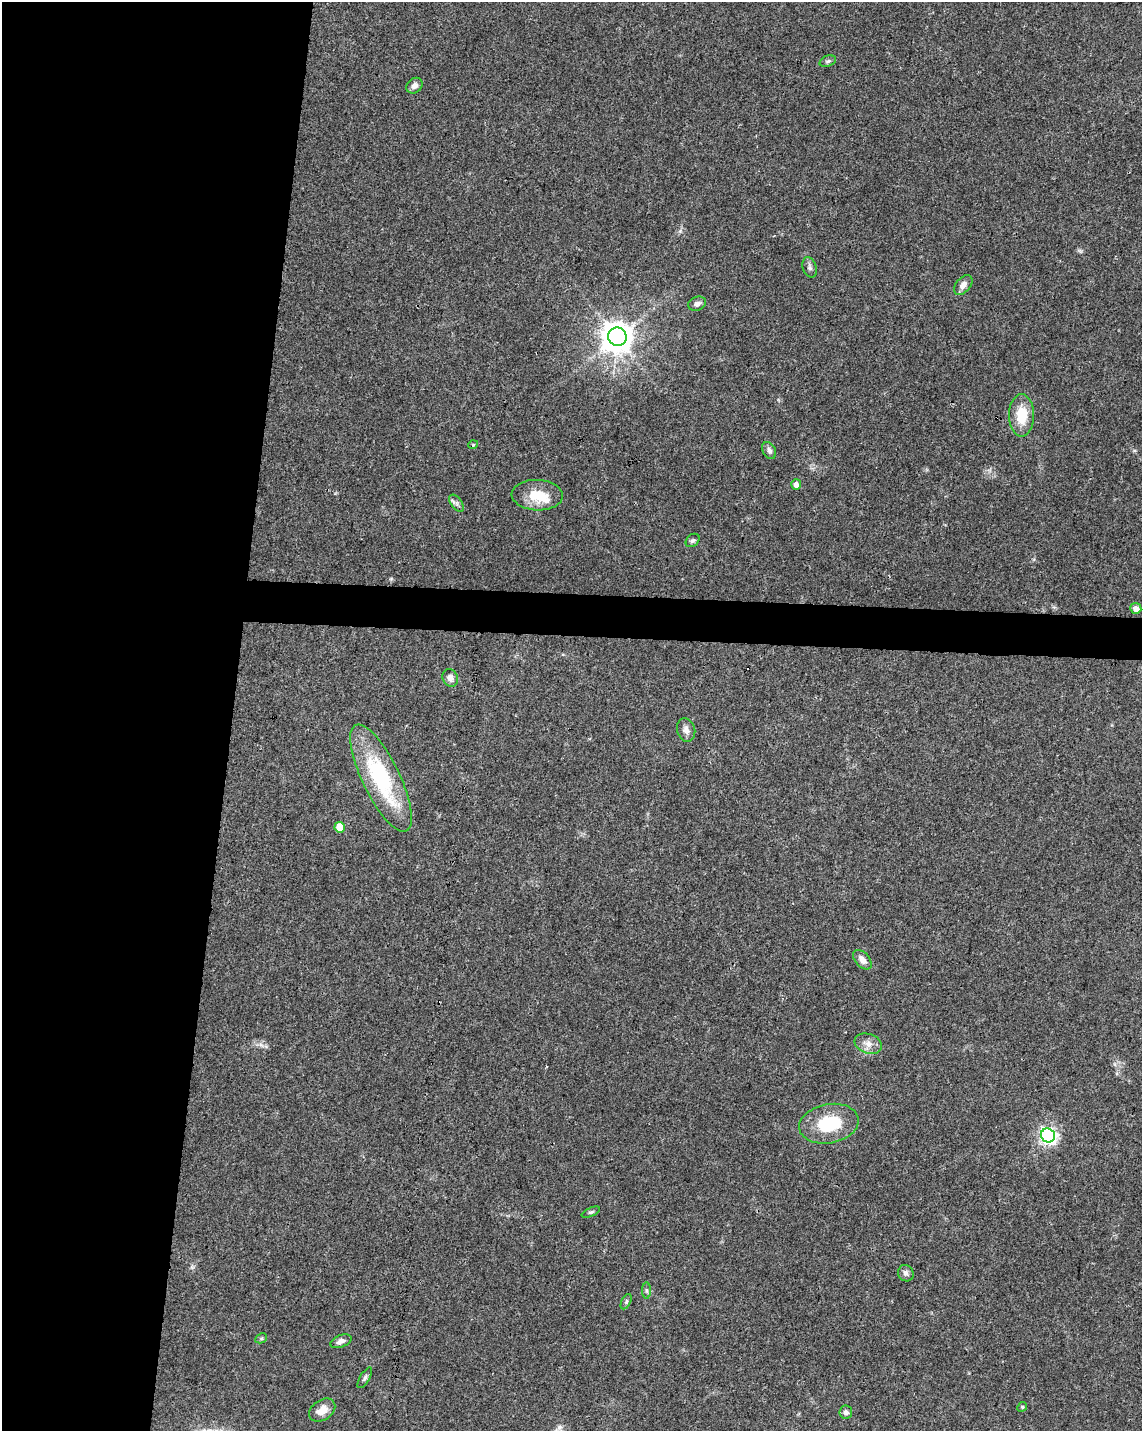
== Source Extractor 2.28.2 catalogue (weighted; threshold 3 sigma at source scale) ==
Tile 5 of 4 x 3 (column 1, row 2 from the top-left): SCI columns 1-1140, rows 1658-3086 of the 4568 x 4800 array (HDU 1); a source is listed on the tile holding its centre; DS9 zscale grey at full resolution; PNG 1144 x 1433 px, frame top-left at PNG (2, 2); each listed source drawn as its Kron ellipse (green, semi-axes under 4 px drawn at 4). Shown black and unused: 23% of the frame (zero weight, under 3 of 4 exposures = <1% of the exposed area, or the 3 px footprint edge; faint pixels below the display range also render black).
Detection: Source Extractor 2.28.2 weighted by HDU 2 'WHT'; one run over the whole footprint, this tile lists its part. Background 0.0473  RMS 0.0036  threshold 0.0163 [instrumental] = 3 sigma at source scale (4.5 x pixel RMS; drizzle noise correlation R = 1.50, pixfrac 1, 0.0396/0.0396 arcsec/px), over >= 5 px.
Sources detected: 34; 1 cosmic-ray / hot-pixel residue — neither listed nor drawn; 1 inside a brighter listed object's ellipse — not listed separately; the other 32 listed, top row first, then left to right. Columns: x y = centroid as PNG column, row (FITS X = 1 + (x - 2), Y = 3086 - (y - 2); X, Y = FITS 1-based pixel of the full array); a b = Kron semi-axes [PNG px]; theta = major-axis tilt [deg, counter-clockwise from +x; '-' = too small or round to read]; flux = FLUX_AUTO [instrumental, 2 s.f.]
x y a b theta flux
828 61 8 5 20 0.81
414 86 9 7 38 1.7
810 267 10 6 -73 1.2
963 285 11 7 50 2.1
697 304 9 7 20 1.4
617 337 9 9 - 620
1022 415 21 12 -90 9.1
473 445 5 3 - 0.28
769 450 9 6 -62 1.3
796 484 5 5 - 1.9
537 495 25 15 -3 9.4
456 503 10 5 -53 1.1
693 540 8 6 42 0.76
1136 608 5 5 - 2.6
450 678 9 7 -64 1.9
686 730 12 9 -74 1.9
381 778 59 19 -64 38
340 827 5 5 - 6.2
862 960 11 7 -49 2.5
868 1044 14 9 -19 3
829 1124 30 19 11 17
1048 1135 7 6 - 120
591 1212 10 4 24 0.61
906 1273 8 7 - 1.2
647 1291 8 4 -89 0.65
626 1302 8 4 64 0.66
261 1338 6 4 29 0.57
341 1341 11 6 21 1.7
365 1378 12 5 59 0.93
1022 1407 5 4 - 0.44
322 1410 14 10 34 4.1
846 1412 6 6 - 1.2